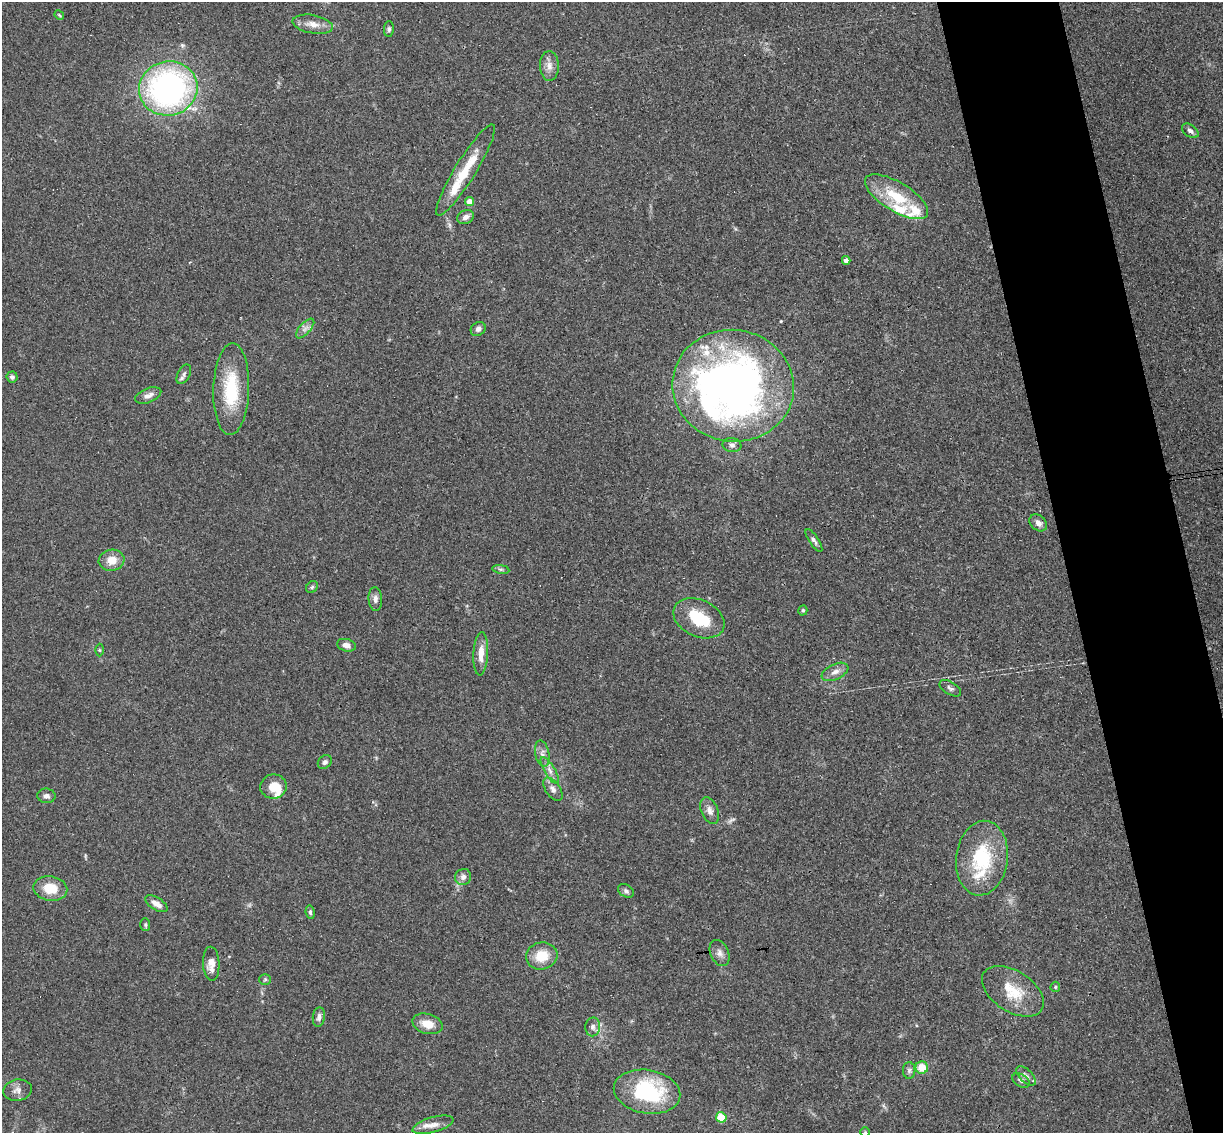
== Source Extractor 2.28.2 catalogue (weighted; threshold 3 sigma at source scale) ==
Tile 6 of 4 x 4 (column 2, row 2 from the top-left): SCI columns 1278-2498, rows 2412-3542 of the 4999 x 4935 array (HDU 1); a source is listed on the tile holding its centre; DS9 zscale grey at full resolution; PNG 1225 x 1135 px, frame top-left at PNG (2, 2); each listed source drawn as its Kron ellipse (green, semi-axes under 4 px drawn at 4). Shown black and unused: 9% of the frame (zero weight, under 3 of 4 exposures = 6% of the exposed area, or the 3 px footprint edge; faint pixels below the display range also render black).
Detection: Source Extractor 2.28.2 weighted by HDU 2 'WHT'; one run over the whole footprint, this tile lists its part. Background 0.163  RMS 0.0072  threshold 0.0322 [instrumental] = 3 sigma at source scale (4.5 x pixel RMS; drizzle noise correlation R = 1.50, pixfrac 1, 0.05/0.05 arcsec/px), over >= 5 px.
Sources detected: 73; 1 too faint to see at this stretch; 2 inside a brighter object's white glare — neither listed nor drawn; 6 inside a brighter listed object's ellipse — not listed separately; the other 64 listed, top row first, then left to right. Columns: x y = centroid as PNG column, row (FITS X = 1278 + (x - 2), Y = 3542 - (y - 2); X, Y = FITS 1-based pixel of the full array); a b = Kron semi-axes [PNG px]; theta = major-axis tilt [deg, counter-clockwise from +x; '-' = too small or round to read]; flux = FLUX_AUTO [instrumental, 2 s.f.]
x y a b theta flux
59 15 5 4 - 0.78
313 24 20 9 -10 7.4
389 29 8 5 88 1.5
549 66 15 9 -88 5.5
168 88 29 27 13 200
1190 131 9 6 -36 2.7
466 170 53 10 58 25
897 197 36 14 -31 27
470 202 4 4 - 9.2
466 217 8 6 24 3.5
846 260 4 4 - 3
305 328 12 5 48 3.2
478 329 8 6 38 2.6
184 374 10 6 62 2.4
12 377 5 5 - 1.9
733 386 61 56 -9 400
231 389 46 18 88 38
148 396 14 7 21 4.2
732 445 9 7 -10 2.3
1038 523 10 7 -41 4
814 540 13 5 -57 2.3
112 560 13 10 9 9
501 569 8 4 -8 1.5
312 587 6 5 - 1.4
375 599 12 7 -87 3.2
803 610 5 4 - 0.98
699 618 27 18 -25 28
346 645 9 6 -14 3.9
99 650 6 4 -89 0.9
481 654 21 7 87 8.8
835 672 14 7 24 4.6
950 688 12 6 -31 2.3
542 754 13 7 -78 3.7
325 762 8 6 45 1.9
550 770 15 5 -60 3.9
273 786 13 12 - 12
553 789 13 7 -55 4
47 796 9 7 -6 2.7
710 810 14 8 -67 4.4
982 858 37 26 83 48
463 877 8 7 - 3.5
50 888 17 12 -9 15
626 891 8 6 -29 1.9
156 904 12 6 -32 5.4
310 912 7 4 -81 1.3
145 925 6 5 - 1.2
720 953 13 9 -65 4.1
542 956 16 13 15 16
211 964 17 8 -87 6.4
265 979 6 5 - 1.3
1055 987 5 4 - 1.1
1013 991 34 20 -33 22
319 1017 10 6 82 2.6
427 1024 15 10 -16 9.6
593 1027 9 7 87 2.8
922 1068 6 6 - 13
909 1070 8 6 88 2
1026 1076 12 6 -44 3.1
1021 1080 10 6 -29 2.2
17 1090 14 10 9 4.8
647 1092 33 22 -9 62
721 1117 5 5 - 28
433 1125 21 7 16 6.4
865 1132 5 4 - 0.74
Isophote crosses this tile's border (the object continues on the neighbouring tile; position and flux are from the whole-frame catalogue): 1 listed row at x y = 865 1132